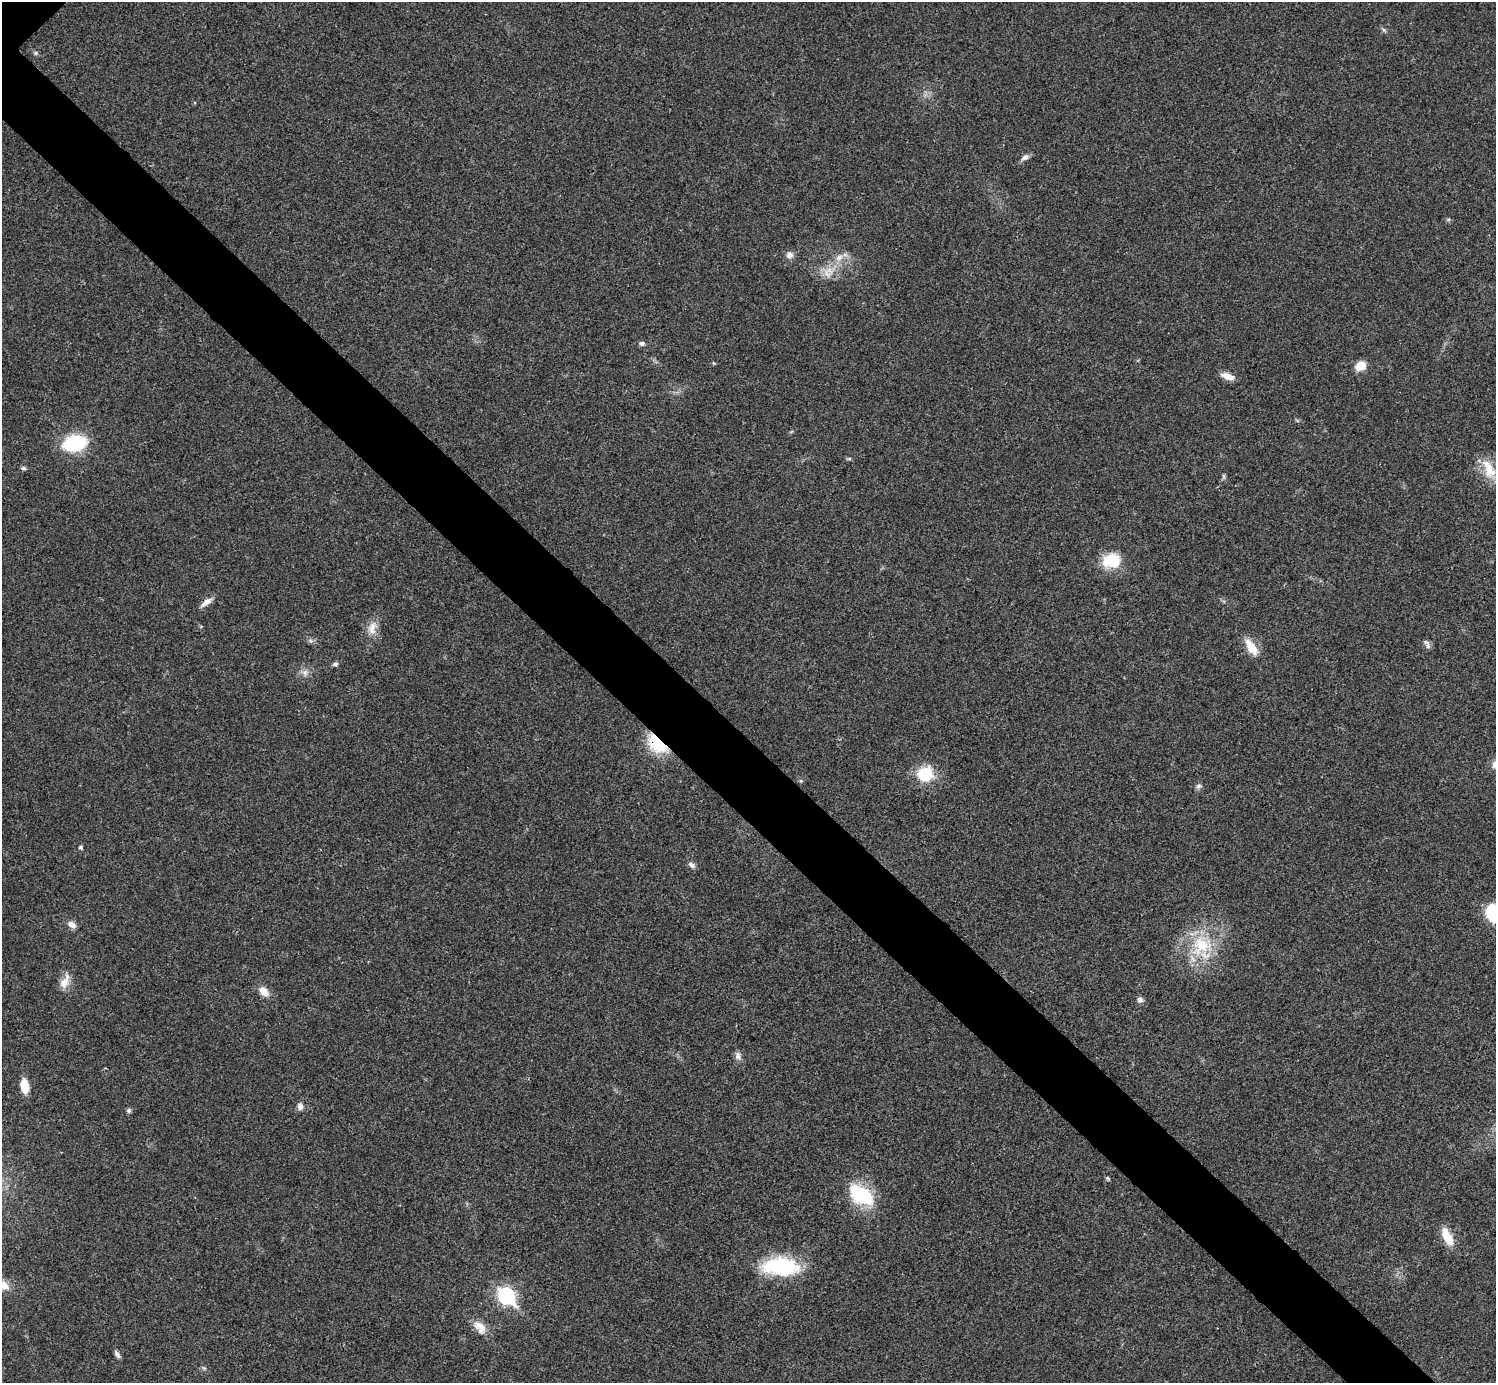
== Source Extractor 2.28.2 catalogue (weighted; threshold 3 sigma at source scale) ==
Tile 6 of 4 x 4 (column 2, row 2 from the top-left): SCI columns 1500-2993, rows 3063-4443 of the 5983 x 5983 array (HDU 1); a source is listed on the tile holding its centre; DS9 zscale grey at full resolution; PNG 1498 x 1385 px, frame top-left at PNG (2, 2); no overlay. Shown black and unused: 6% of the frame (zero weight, under 3 of 4 exposures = <1% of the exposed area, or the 3 px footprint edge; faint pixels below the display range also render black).
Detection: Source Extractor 2.28.2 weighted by HDU 2 'WHT'; one run over the whole footprint, this tile lists its part. Background 0.0195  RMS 0.004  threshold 0.0179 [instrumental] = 3 sigma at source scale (4.5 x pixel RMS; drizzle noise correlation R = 1.50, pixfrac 1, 0.05/0.05 arcsec/px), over >= 5 px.
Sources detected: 46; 1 inside a brighter listed object's ellipse — not listed separately; the other 45 listed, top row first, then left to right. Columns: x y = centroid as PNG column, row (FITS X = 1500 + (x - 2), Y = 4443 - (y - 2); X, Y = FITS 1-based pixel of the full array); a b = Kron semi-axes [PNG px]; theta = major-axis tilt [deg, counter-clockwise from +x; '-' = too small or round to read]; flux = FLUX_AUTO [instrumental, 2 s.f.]
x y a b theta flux
36 53 6 5 - 0.74
1025 157 11 7 28 1.8
789 255 9 8 - 2.2
839 258 12 8 24 3.2
827 273 15 7 -61 2.9
642 343 7 6 - 1.1
1360 366 13 9 29 4.8
1228 376 16 7 -18 3.5
74 443 24 14 11 26
849 459 6 4 0 0.54
23 468 7 5 -1 0.72
1489 469 29 14 -68 8.8
1223 476 7 4 -88 0.65
1112 561 20 16 4 13
206 602 18 6 37 2.5
372 628 21 11 77 4.5
311 641 7 4 -18 0.83
1427 644 13 4 -62 1.1
1251 647 23 10 -57 6.3
335 664 8 5 9 0.85
305 673 9 7 89 1.7
658 743 21 12 -41 22
925 774 21 19 19 12
801 781 6 4 -18 0.49
1199 786 8 5 27 0.94
81 847 5 4 - 0.6
691 865 10 6 -45 1.4
1494 913 14 11 -59 30
72 924 11 7 -29 2.2
1201 945 29 25 59 21
65 981 23 10 66 4.2
264 992 12 8 -46 4
1140 1000 8 7 - 1.3
738 1056 10 8 -84 1.6
24 1086 14 7 -83 7
300 1106 9 7 -75 1.6
129 1110 6 6 - 0.85
1108 1178 6 4 -23 0.57
861 1195 23 14 -32 30
1447 1236 21 9 -63 7.5
781 1266 44 21 -2 28
3 1285 14 9 -21 4.6
506 1296 9 7 -45 99
481 1326 23 10 -26 4.6
117 1354 10 5 -50 1.2
Overlapping masked pixels (flux is a lower limit): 1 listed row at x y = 658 743
Isophote crosses this tile's border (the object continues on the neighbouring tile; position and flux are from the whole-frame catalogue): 2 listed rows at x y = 1494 913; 3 1285